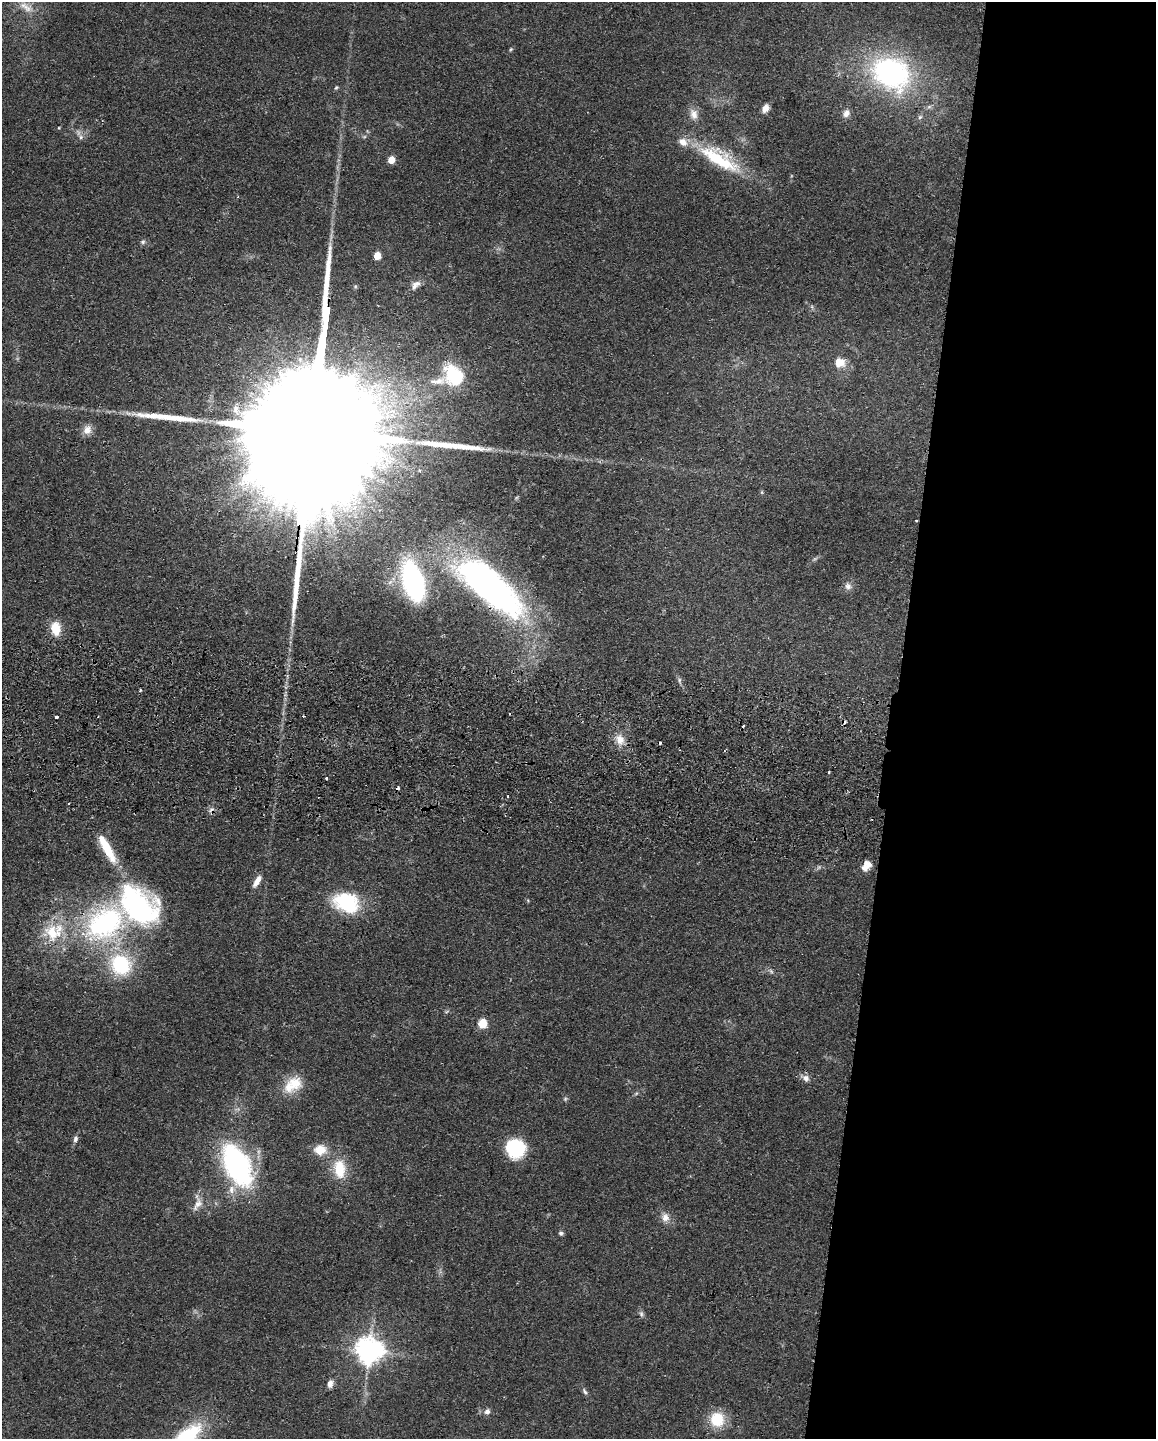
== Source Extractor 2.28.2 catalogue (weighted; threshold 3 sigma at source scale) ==
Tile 8 of 4 x 3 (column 4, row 2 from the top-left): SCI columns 3473-4626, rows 1602-3038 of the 4634 x 4751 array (HDU 1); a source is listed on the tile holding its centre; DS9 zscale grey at full resolution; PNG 1158 x 1441 px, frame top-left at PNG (2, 2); no overlay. Shown black and unused: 23% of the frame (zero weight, under 2 of 3 exposures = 3% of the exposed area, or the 3 px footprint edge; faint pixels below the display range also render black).
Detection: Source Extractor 2.28.2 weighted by HDU 2 'WHT'; one run over the whole footprint, this tile lists its part. Background 0.122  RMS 0.0096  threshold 0.0434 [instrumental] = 3 sigma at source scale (4.5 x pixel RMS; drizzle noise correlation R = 1.50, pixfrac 1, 0.05/0.05 arcsec/px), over >= 5 px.
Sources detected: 75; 2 inside a brighter object's white glare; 7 cosmic-ray / hot-pixel residue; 2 long thin detections or spike segments (spike, bleed or trail) — not listed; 6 inside a brighter listed object's ellipse — not listed separately; the other 58 listed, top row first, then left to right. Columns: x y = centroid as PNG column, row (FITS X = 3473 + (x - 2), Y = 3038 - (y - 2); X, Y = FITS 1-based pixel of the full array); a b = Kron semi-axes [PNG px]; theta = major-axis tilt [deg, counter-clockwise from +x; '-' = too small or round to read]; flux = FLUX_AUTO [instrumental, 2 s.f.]
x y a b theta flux
26 7 24 10 -31 12
511 49 5 4 - 1.2
891 73 39 31 -27 200
336 88 6 4 64 1.3
766 108 10 7 65 6.2
846 113 11 8 69 5.4
694 114 16 11 -75 8.8
920 117 7 5 47 2
59 128 4 3 - 0.77
81 137 6 6 - 2.7
719 159 62 20 -31 67
391 160 5 5 - 17
143 242 7 5 1 2.1
377 256 5 5 - 20
417 283 13 6 -1 4.4
839 362 12 10 -4 13
438 381 89 17 -3 60
236 409 17 9 -74 8.5
312 429 141 23 82 160000
87 430 13 10 60 7.8
916 520 3 3 - 1.7
413 581 34 17 -73 170
848 586 10 8 -61 4.5
491 590 82 33 -40 350
56 628 15 10 -85 19
679 680 6 4 72 1.6
140 690 3 3 - 2
56 717 4 3 - 4.3
620 740 14 11 -74 11
327 778 3 3 - 2.7
508 796 3 2 - 1.3
107 849 42 11 -61 34
866 866 13 9 53 8.2
257 881 16 6 60 8.2
347 903 30 21 -25 64
105 923 50 35 35 180
53 933 26 21 -50 38
121 965 27 24 -46 68
482 1024 5 5 - 40
806 1078 12 8 -35 5.4
295 1083 21 18 -25 21
565 1099 6 4 46 1.5
75 1139 9 6 77 3.3
515 1148 19 18 - 51
320 1150 16 12 -2 15
237 1165 31 17 -63 250
339 1169 24 14 -85 28
231 1190 13 8 89 8.1
197 1204 22 10 60 10
665 1217 12 10 -81 7.4
561 1233 7 5 -5 1.9
641 1314 8 5 -70 2.4
369 1351 8 8 - 1100
330 1384 9 6 80 4.7
585 1392 10 5 -57 2.4
487 1411 8 7 - 3.9
717 1419 17 16 - 30
185 1438 41 15 40 88
Overlapping masked pixels (flux is a lower limit): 4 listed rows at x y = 312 429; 916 520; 491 590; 107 849
Isophote crosses this tile's border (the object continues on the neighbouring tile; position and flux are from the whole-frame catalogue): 1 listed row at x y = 185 1438